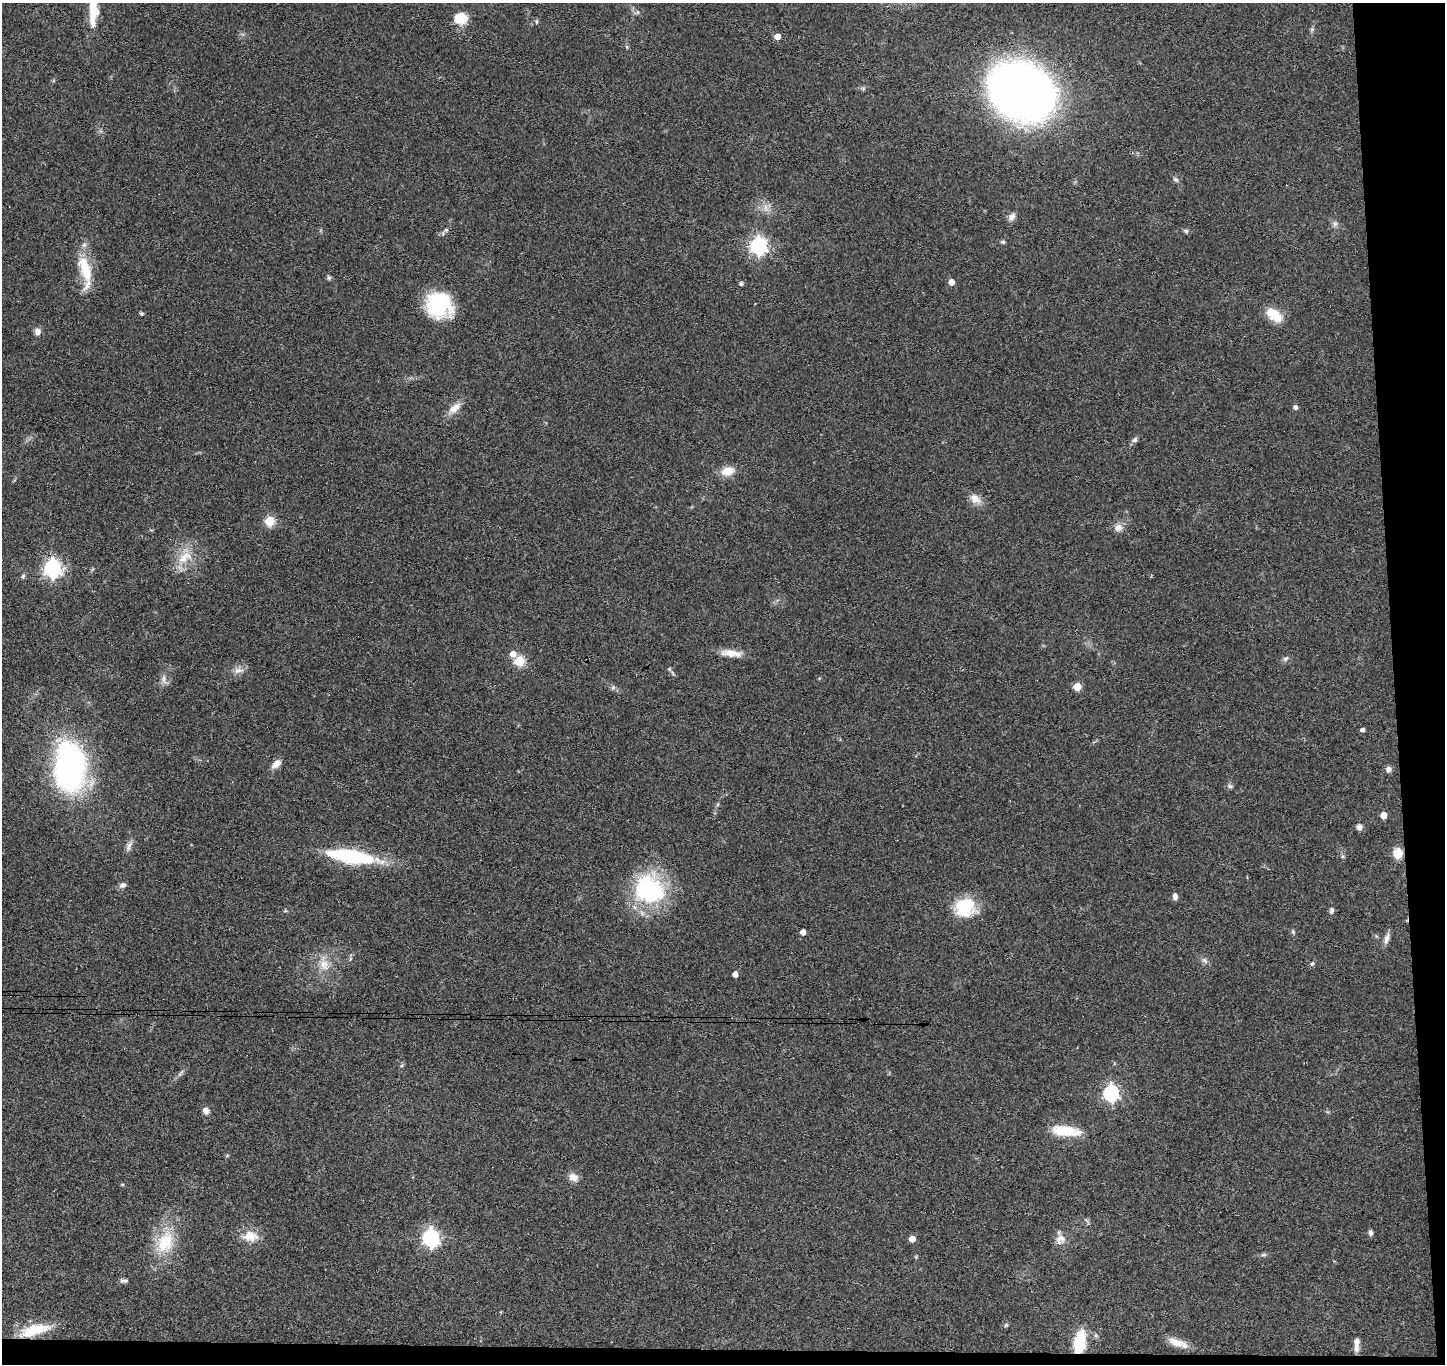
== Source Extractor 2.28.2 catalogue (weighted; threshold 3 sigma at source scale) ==
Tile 9 of 3 x 3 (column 3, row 3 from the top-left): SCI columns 2944-4386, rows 152-1513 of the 4442 x 4368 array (HDU 1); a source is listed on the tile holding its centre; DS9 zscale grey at full resolution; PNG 1447 x 1366 px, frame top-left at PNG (2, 3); no overlay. Shown black and unused: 5% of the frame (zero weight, under 3 of 4 exposures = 6% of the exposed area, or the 3 px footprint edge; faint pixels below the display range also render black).
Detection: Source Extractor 2.28.2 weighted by HDU 2 'WHT'; one run over the whole footprint, this tile lists its part. Background 0.0792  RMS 0.0058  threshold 0.0261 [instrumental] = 3 sigma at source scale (4.5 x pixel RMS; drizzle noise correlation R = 1.50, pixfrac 1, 0.05/0.05 arcsec/px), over >= 5 px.
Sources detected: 81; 1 inside a brighter object's white glare — not listed; the other 80 listed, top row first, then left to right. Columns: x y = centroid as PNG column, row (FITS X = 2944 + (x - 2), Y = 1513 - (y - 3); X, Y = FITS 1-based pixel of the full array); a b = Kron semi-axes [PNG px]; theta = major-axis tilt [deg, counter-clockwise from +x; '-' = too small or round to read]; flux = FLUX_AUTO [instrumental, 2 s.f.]
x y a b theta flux
93 10 40 10 87 16
638 12 6 4 -89 0.83
461 18 12 11 - 14
777 36 4 4 - 5.7
1023 92 39 30 -27 740
1176 179 8 5 -32 1.3
766 208 13 5 -73 3.2
1011 217 12 8 50 2.7
1335 224 7 6 - 1.5
446 230 6 4 0 0.79
1186 231 6 5 - 1
1003 242 6 5 - 1
758 246 7 6 - 210
85 271 45 13 -78 20
329 278 6 5 - 1
951 282 5 4 - 5.2
741 284 5 4 - 1.4
439 305 28 25 -41 39
141 314 5 4 - 0.8
1274 315 21 11 -39 12
38 332 8 7 - 3
1295 407 5 4 - 2.1
455 408 19 10 41 6
1135 440 8 6 36 1.6
728 471 16 10 14 8
975 499 16 11 -37 5.4
270 521 5 5 - 32
1118 527 12 10 1 3.7
183 558 20 11 24 10
52 568 7 6 - 240
23 576 7 5 76 1.1
731 653 28 8 -6 7.4
513 654 6 5 - 5.1
1286 658 8 6 36 1.6
520 661 5 5 - 37
238 670 14 8 7 3.5
164 679 15 5 -85 2.4
613 687 6 6 - 1.3
1077 687 5 5 - 16
1363 730 4 3 - 1.9
276 764 12 7 42 4.2
70 767 37 23 89 190
1389 769 7 6 - 2.3
1230 786 7 5 -21 1.3
1383 815 5 4 - 8.1
1359 827 7 6 - 2.5
129 846 16 6 65 2.7
1398 853 11 9 88 7.7
351 856 48 13 -9 52
123 885 8 6 4 2.2
649 889 38 34 -42 60
1175 896 7 6 - 2.2
964 909 28 19 -3 21
1332 911 8 6 88 1.6
803 932 4 4 - 4.4
1293 932 6 4 -47 0.84
1387 938 15 6 73 3
1205 961 10 5 -45 1.7
1312 964 6 5 - 0.97
324 965 17 12 -64 7.6
735 974 4 4 - 3.7
401 1066 6 4 18 0.74
1111 1093 7 6 - 160
206 1111 8 7 - 2.9
1065 1131 33 11 -7 17
573 1177 12 9 -23 4.2
122 1184 5 3 - 0.55
1371 1233 7 6 - 1.5
250 1236 21 14 -4 9.1
431 1238 7 6 - 210
912 1239 5 5 - 6
1060 1239 15 12 47 4.8
165 1242 33 21 67 24
1263 1255 7 4 18 0.99
124 1281 12 4 -1 1.5
1006 1325 6 5 - 0.85
34 1330 36 12 16 18
1176 1342 23 9 -15 6.8
1080 1343 17 8 79 32
1357 1344 17 5 87 3.8
Overlapping masked pixels (flux is a lower limit): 1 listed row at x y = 1080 1343
Isophote crosses this tile's border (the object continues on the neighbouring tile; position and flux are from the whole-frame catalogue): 1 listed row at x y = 93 10